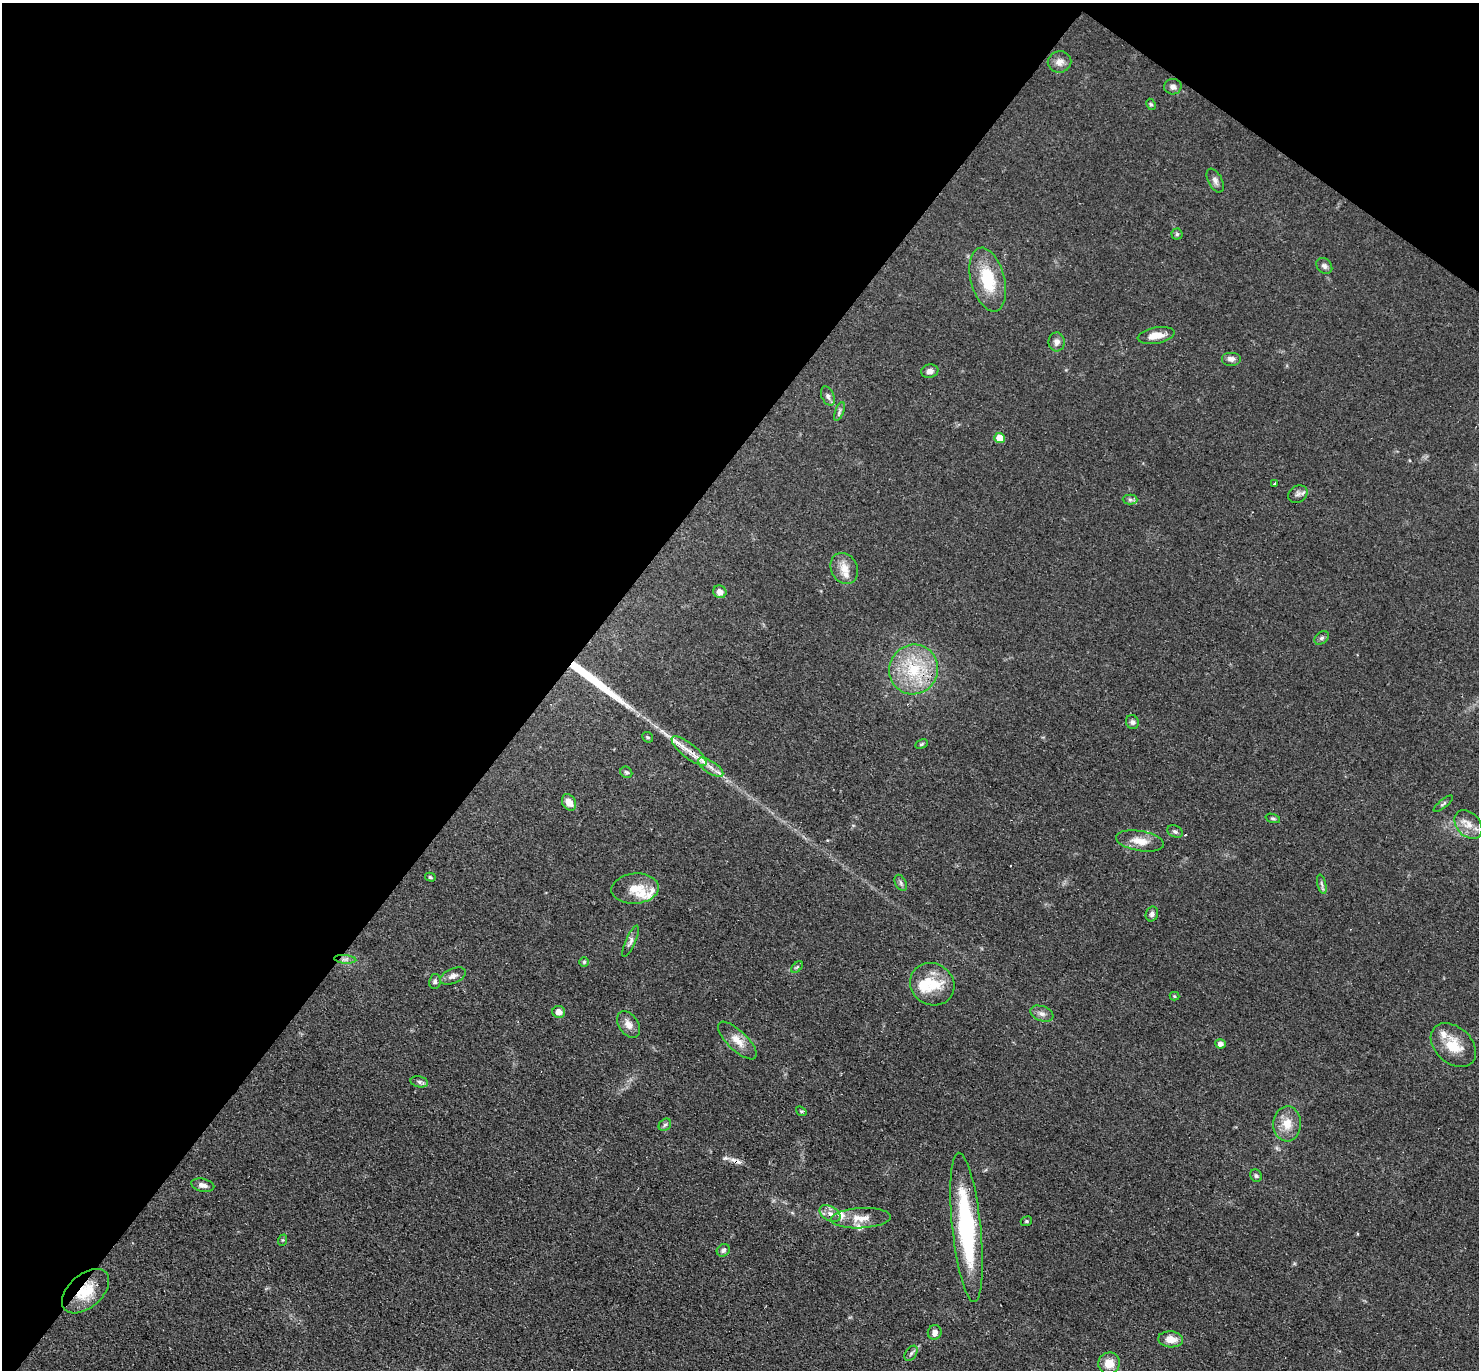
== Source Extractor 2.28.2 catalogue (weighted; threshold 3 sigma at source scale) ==
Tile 2 of 4 x 4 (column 2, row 1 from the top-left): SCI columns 1608-3084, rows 4399-5766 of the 6088 x 6079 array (HDU 1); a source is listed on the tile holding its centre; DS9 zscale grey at full resolution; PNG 1481 x 1372 px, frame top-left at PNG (2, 3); each listed source drawn as its Kron ellipse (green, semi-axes under 4 px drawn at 4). Shown black and unused: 40% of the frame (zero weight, under 3 of 4 exposures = <1% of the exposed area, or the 3 px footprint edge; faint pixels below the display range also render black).
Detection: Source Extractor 2.28.2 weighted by HDU 2 'WHT'; one run over the whole footprint, this tile lists its part. Background 0.0606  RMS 0.0057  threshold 0.0255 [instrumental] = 3 sigma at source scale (4.5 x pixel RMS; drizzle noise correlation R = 1.50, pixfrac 1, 0.05/0.05 arcsec/px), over >= 5 px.
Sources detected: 79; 2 cosmic-ray / hot-pixel residue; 1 long thin detection or spike segment (spike, bleed or trail) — neither listed nor drawn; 7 inside a brighter listed object's ellipse — not listed separately; the other 69 listed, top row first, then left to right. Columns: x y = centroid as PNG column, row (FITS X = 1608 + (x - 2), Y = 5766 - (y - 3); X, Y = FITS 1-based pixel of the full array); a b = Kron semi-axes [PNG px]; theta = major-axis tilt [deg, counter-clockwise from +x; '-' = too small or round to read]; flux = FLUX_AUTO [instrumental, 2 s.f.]
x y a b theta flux
1059 62 12 10 10 4
1173 87 9 7 3 2.1
1151 104 6 4 -61 0.91
1215 181 13 7 -63 2.4
1177 234 5 5 - 1.1
1324 266 9 7 -47 2
988 280 33 17 -75 25
1156 335 19 8 10 7.1
1057 342 9 8 - 2.6
1231 359 10 7 0 2.5
930 371 8 6 11 2.8
828 396 10 6 -65 1.9
839 411 10 3 69 1.3
1000 438 5 5 - 9.1
1275 483 4 3 - 16
1298 494 10 8 33 2.3
1130 500 7 5 -1 1.4
844 568 16 13 -63 7
720 592 7 6 - 3.2
1322 638 8 5 41 1.3
914 669 25 24 - 30
1132 722 7 6 - 1.8
648 737 6 5 - 0.89
922 744 6 4 27 0.79
689 751 21 7 -38 7.5
711 767 14 6 -34 4.4
626 772 6 5 - 1.1
569 802 9 6 -59 5.4
1443 804 12 4 39 1.2
1273 818 7 3 -18 0.85
1468 825 16 11 -47 6.6
1175 831 8 5 -25 1.4
1140 841 24 10 -10 7.9
430 877 5 4 - 0.8
901 883 9 5 -61 1.4
1322 884 9 4 -76 1.4
635 889 24 15 5 11
1152 914 7 6 - 1.8
631 941 17 5 67 2.2
345 959 11 4 -4 2
584 962 5 4 - 0.84
797 967 7 4 45 0.82
453 976 14 7 23 3
435 981 7 5 81 1.4
932 984 23 20 -31 17
1175 996 5 4 - 0.67
559 1012 6 6 - 4.1
1042 1014 12 7 -21 2.6
628 1024 15 9 -56 4.9
737 1040 25 9 -44 7.4
1220 1044 5 4 - 2.7
1453 1045 26 18 -42 15
419 1082 9 5 -12 1.5
801 1111 6 4 -41 0.74
1287 1124 17 14 87 9.3
665 1125 7 5 43 1.2
1256 1176 6 5 - 1.3
203 1185 11 6 -13 2.6
830 1213 11 7 -28 3.4
861 1218 30 10 3 8.3
1026 1221 6 4 21 0.8
966 1227 75 14 -84 74
283 1240 6 4 71 0.65
723 1250 7 5 36 1.5
85 1291 28 16 41 17
935 1332 7 6 - 3
1171 1339 12 8 -5 6.7
911 1353 8 5 54 1.4
1109 1363 11 10 - 7.9
Overlapping masked pixels (flux is a lower limit): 3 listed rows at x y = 689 751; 966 1227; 85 1291